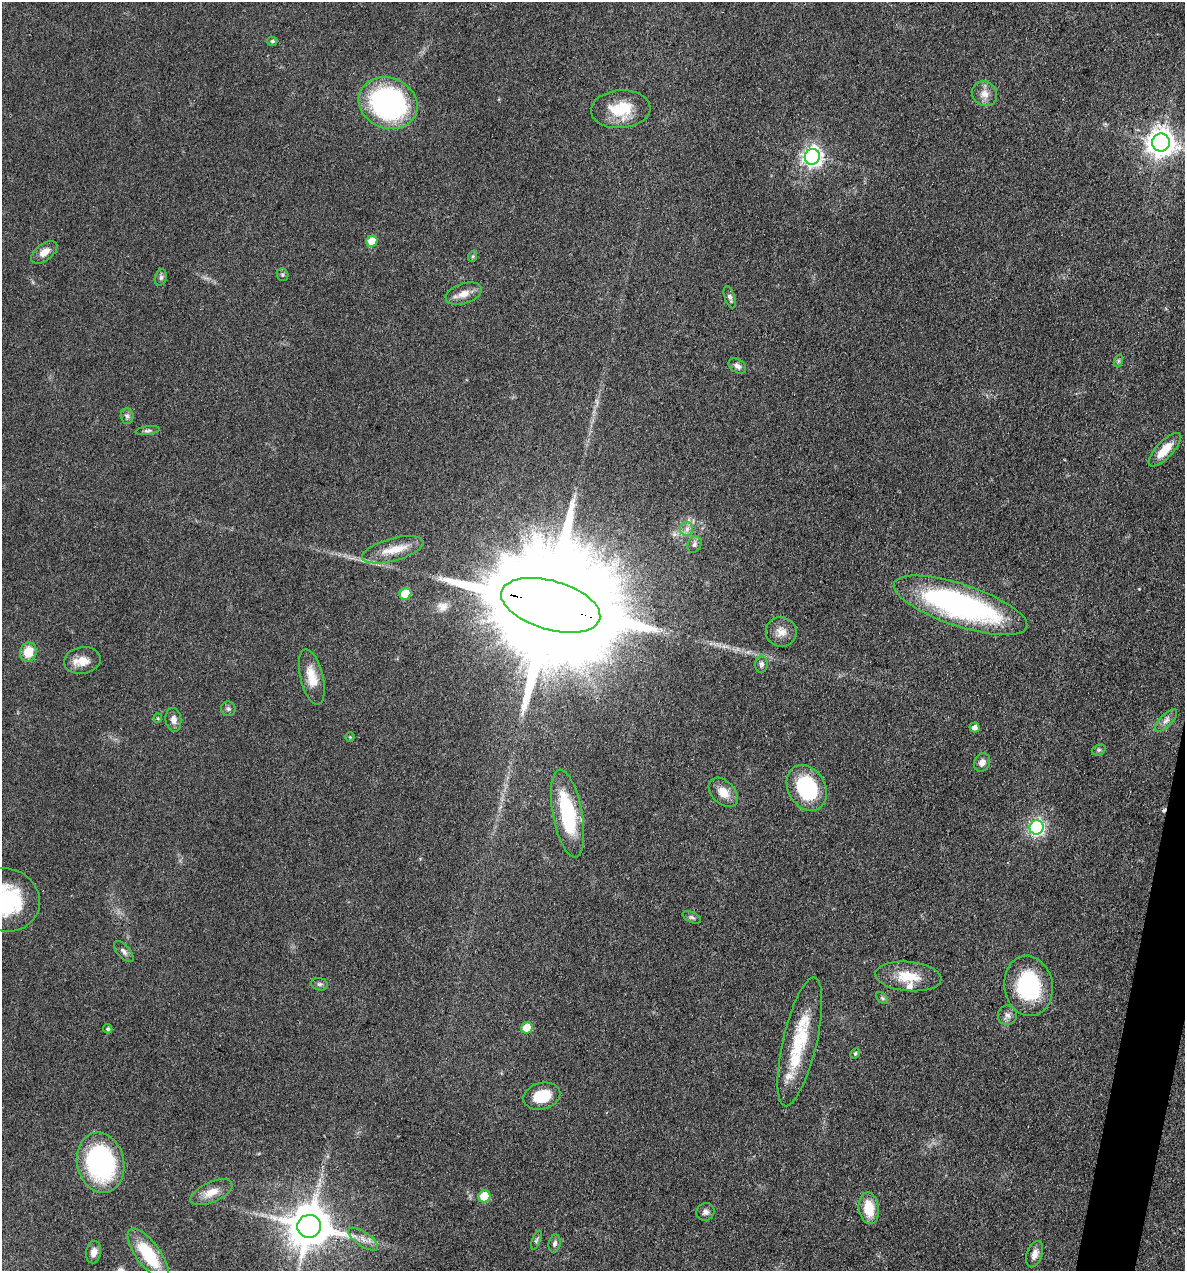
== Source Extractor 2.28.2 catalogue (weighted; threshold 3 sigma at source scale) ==
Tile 6 of 4 x 4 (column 2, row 2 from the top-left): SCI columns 1428-2610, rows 2542-3810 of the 5098 x 5081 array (HDU 1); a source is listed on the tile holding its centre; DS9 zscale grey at full resolution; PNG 1187 x 1273 px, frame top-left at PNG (2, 2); each listed source drawn as its Kron ellipse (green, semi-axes under 4 px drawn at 4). Shown black and unused: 2% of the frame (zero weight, under 3 of 4 exposures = <1% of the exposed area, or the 3 px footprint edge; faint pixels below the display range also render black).
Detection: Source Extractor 2.28.2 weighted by HDU 2 'WHT'; one run over the whole footprint, this tile lists its part. Background 0.078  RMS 0.0068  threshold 0.0305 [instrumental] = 3 sigma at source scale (4.5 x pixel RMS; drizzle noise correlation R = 1.50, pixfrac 1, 0.05/0.05 arcsec/px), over >= 5 px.
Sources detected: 68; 1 cosmic-ray / hot-pixel residue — neither listed nor drawn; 1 inside a brighter listed object's ellipse — not listed separately; the other 66 listed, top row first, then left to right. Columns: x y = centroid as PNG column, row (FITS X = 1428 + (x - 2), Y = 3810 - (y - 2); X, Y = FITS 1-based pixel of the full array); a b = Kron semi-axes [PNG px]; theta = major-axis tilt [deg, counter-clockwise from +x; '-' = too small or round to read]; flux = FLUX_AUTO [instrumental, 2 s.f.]
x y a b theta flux
272 41 5 4 - 1.2
984 94 13 12 - 6
388 103 30 25 -21 150
621 109 30 19 4 25
1161 142 9 9 - 850
812 157 8 7 - 340
372 241 6 5 - 14
44 252 15 8 37 5.9
473 256 6 3 71 0.91
283 275 6 5 - 1.2
161 277 8 6 74 1.8
464 294 18 10 18 7.1
730 297 11 5 -71 2.3
1118 361 6 4 71 1.1
737 366 9 6 -34 2.8
127 416 8 6 -87 1.8
147 431 12 4 7 1.7
1165 450 22 8 47 12
687 529 7 6 - 2.7
694 544 8 6 65 2.2
393 550 32 11 15 14
405 594 6 5 - 24
551 605 51 24 -16 48000
960 605 70 21 -18 180
781 632 15 14 - 6.9
28 652 9 8 - 14
82 660 18 13 9 9.5
761 664 8 6 85 2.1
312 677 28 11 -76 14
228 709 7 7 - 1.7
158 718 4 4 - 0.72
173 720 12 8 -83 3.9
1166 720 14 6 46 3.4
974 727 5 5 - 3
350 737 4 4 - 0.72
1099 750 7 5 20 1.3
982 762 9 8 - 3.8
807 788 24 18 -61 57
723 792 17 11 -45 8.7
567 814 45 14 -79 48
1037 827 7 7 - 150
7 900 34 31 -29 62
692 917 10 5 -24 1.7
124 951 13 6 -49 2.6
908 976 33 14 -5 19
319 984 8 6 -13 1.7
1028 986 30 24 -81 59
882 998 7 4 -45 1.2
1007 1015 10 9 - 3.5
527 1028 6 5 - 16
108 1029 5 4 - 1.2
800 1042 66 17 77 43
855 1054 5 4 - 1.3
542 1096 19 13 16 20
101 1163 30 23 -78 110
211 1192 22 10 24 8.5
484 1196 6 6 - 21
869 1208 16 10 -81 16
705 1212 9 8 - 2.8
309 1226 12 11 - 2900
363 1239 17 7 -34 5.6
536 1240 10 4 68 1.2
555 1243 9 6 77 2
94 1252 11 7 81 4.6
148 1254 31 12 -54 37
1035 1254 13 7 71 4.4
Overlapping masked pixels (flux is a lower limit): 2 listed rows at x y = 551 605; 309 1226
Isophote crosses this tile's border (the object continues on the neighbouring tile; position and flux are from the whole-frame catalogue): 1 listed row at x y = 7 900